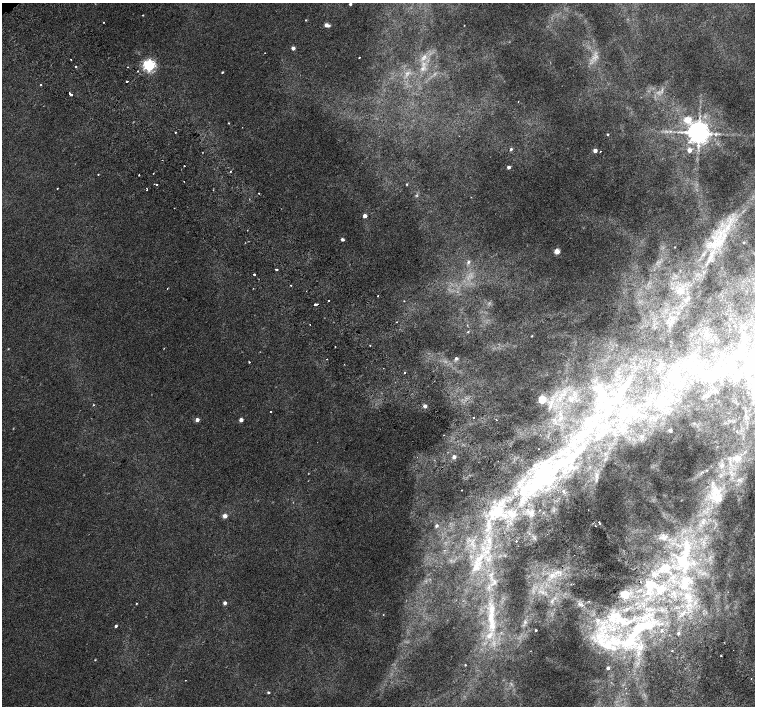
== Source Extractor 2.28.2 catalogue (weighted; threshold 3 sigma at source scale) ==
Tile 6 of 4 x 4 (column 2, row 2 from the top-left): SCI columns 1557-3062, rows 3078-4485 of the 6118 x 6093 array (HDU 1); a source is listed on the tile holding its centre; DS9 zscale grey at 2 x 2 block average (1 PNG px = mean of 2 x 2 image px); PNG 757 x 708 px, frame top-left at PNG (2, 3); no overlay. Shown black and unused: <1% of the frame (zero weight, under 2 of 3 exposures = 3% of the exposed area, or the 3 px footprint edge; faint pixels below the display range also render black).
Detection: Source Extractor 2.28.2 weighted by HDU 2 'WHT'; one run over the whole footprint, this tile lists its part. Background 0.00744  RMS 0.0038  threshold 0.0172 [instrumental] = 3 sigma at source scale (4.5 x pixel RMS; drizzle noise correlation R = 1.50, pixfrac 1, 0.0396/0.0396 arcsec/px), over >= 5 px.
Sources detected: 184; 7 too faint to see at this stretch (2 x 2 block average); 6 inside a brighter object's white glare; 6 cosmic-ray / hot-pixel residue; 1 long thin detection or spike segment (spike, bleed or trail) — not listed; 18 inside a brighter listed object's ellipse — not listed separately; the other 146 listed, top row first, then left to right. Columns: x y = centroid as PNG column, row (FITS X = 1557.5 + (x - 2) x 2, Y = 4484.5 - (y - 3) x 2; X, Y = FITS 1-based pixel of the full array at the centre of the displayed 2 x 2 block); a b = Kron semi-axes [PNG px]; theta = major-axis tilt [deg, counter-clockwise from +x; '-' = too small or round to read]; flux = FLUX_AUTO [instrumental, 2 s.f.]
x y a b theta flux
350 4 2 2 - 2.3
143 15 2 2 - 0.52
306 20 3 2 - 0.64
104 22 2 2 - 0.58
326 25 3 2 - 7.3
464 25 2 2 - 0.28
293 48 2 2 - 5.1
359 57 2 2 - 1.8
71 59 2 2 - 1.5
149 65 4 4 - 220
75 67 2 2 - 1.8
127 67 2 2 - 0.32
137 71 2 2 - 2.1
222 72 2 2 - 0.94
127 81 2 2 - 2.3
41 85 2 2 - 0.76
70 93 4 2 - 7.4
518 101 2 2 - 0.35
687 121 16 8 -50 11
228 123 2 2 - 0.77
175 132 2 2 - 1.1
698 133 5 5 - 1100
608 134 2 2 - 0.94
511 149 3 3 - 1.5
689 150 3 3 - 8.6
595 151 3 2 - 6.8
600 151 2 2 - 0.37
184 166 2 2 - 2
509 167 2 2 - 3.6
230 171 2 2 - 0.7
153 173 2 2 - 0.6
98 174 2 2 - 0.62
139 175 2 2 - 0.91
157 184 2 2 - 2
407 184 3 2 - 0.73
57 188 2 2 - 0.44
147 189 3 2 - 0.99
213 190 2 2 - 0.45
365 216 3 2 - 6
727 228 6 5 - 4.9
720 235 8 4 62 5.5
342 239 3 2 - 2.4
743 242 2 2 - 0.87
717 244 17 6 32 12
675 247 2 2 - 0.41
557 251 3 3 - 19
711 254 7 3 81 3
468 262 4 4 - 1.8
277 269 2 2 - 1.5
254 274 2 2 - 2.9
291 285 2 2 - 1.1
167 288 2 2 - 0.47
253 288 2 2 - 0.4
679 292 8 3 13 2.7
378 296 2 2 - 1.5
328 301 2 2 - 2.6
404 301 2 2 - 0.43
685 301 6 2 -77 1.6
315 304 3 2 - 4.6
673 317 3 2 - 0.95
397 322 2 2 - 3
310 324 2 2 - 0.67
468 332 3 2 - 0.65
532 336 3 2 - 0.6
370 345 2 2 - 0.59
335 346 2 2 - 0.56
164 348 2 2 - 0.38
456 358 3 3 - 2.5
721 358 4 2 - 0.83
326 359 2 2 - 1.9
249 362 2 2 - 1
747 363 8 7 - 6.4
344 364 2 2 - 0.45
405 372 2 2 - 0.97
719 373 10 5 44 6.9
679 383 5 2 - 1.6
617 398 15 9 52 15
542 399 3 3 - 55
93 405 3 2 - 0.66
551 405 12 3 68 3.5
425 406 3 3 - 4.1
270 411 2 2 - 1.8
626 412 7 3 36 3
473 418 2 2 - 1.5
496 419 2 2 - 0.61
197 420 3 3 - 5.3
241 420 3 2 - 6.9
588 420 3 3 - 12
591 427 12 5 39 7.9
670 430 2 2 - 7
444 435 2 2 - 0.39
538 449 2 2 - 0.5
454 457 3 3 - 4.7
738 458 11 6 -42 5.9
498 461 2 2 - 0.29
721 465 6 4 -50 2.4
596 476 6 3 -68 1.9
540 478 36 19 4 68
739 480 7 3 -5 2.6
716 492 19 15 -42 23
514 493 2 2 - 2.1
497 512 15 14 - 25
531 513 6 3 49 2.3
543 513 2 2 - 0.55
512 514 12 8 -51 9.6
225 516 2 2 - 8.8
599 522 3 2 - 4.2
488 524 12 5 76 8.3
436 526 3 2 - 2.2
664 538 5 5 - 2.6
489 540 11 6 87 7.3
516 541 2 2 - 2.3
686 548 42 8 83 24
476 566 20 9 81 18
665 568 15 9 16 12
552 575 6 4 43 4
495 581 4 2 - 1
651 583 6 5 - 3.9
571 584 2 2 - 0.57
622 593 2 2 - 5.5
625 594 3 3 - 47
660 594 3 2 - 1.2
687 597 6 3 11 2.7
552 601 4 2 - 1.2
589 601 2 2 - 0.45
136 603 2 2 - 0.49
225 603 2 2 - 4.4
579 604 4 2 - 1.3
383 615 2 2 - 0.34
491 617 37 8 -89 30
620 619 26 8 -44 22
525 622 4 2 - 0.85
116 626 2 2 - 2.1
614 629 3 3 - 1.8
661 629 2 2 - 1.1
536 630 2 2 - 1.1
678 633 3 3 - 1.6
630 639 35 12 55 48
606 645 24 17 -6 41
672 651 2 2 - 0.95
721 656 2 2 - 1.1
95 660 3 2 - 0.56
465 665 3 2 - 0.6
608 668 2 2 - 2.9
185 680 2 2 - 0.24
268 692 2 2 - 1.2
Diffuse or blended objects may show on this block-average render without a row.